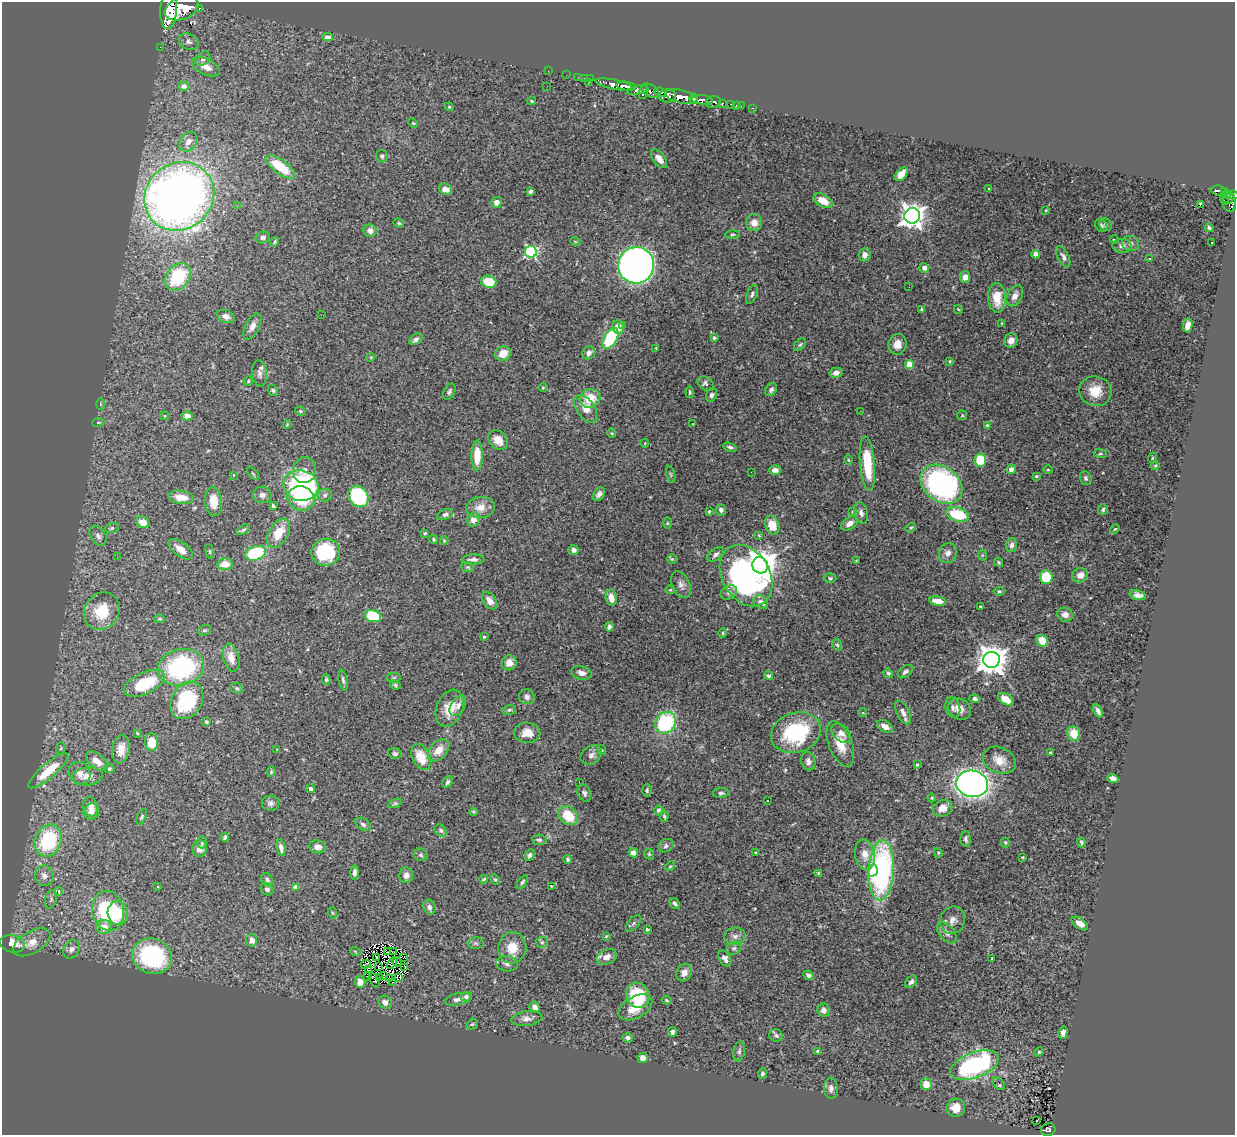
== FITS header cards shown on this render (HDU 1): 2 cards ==
NAXIS1  =                 1233
NAXIS2  =                 1133

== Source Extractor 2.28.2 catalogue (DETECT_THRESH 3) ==
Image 1233 x 1133 px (HDU 1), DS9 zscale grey, 1 PNG px = 1 image px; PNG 1237 x 1137 px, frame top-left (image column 1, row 1133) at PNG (2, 2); each listed source drawn as its Kron ellipse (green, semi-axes under 4 px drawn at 4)
Background 1.7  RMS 0.048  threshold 0.145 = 3 sigma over >= 5 px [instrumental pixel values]
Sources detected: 415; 5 with non-positive FLUX_AUTO (blend fragments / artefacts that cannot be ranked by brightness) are neither listed nor drawn; the other 410 listed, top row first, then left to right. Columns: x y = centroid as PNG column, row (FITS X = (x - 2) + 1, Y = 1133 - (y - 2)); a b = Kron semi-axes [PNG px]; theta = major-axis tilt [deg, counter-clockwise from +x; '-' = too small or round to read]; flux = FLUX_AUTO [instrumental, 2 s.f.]
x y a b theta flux
182 8 18 11 22 9700
199 8 3 3 - 150
168 10 18 8 87 8800
328 37 5 4 - 11
189 42 10 7 -28 13
160 47 2 2 - 16
203 58 8 6 39 12
206 67 15 8 -27 32
548 71 2 2 - 11
566 75 2 2 - 15
578 77 2 2 - 20
584 78 2 2 - 24
590 79 4 2 - 29
588 83 3 2 - 110
614 84 18 5 -11 2400
184 86 5 4 - 23
547 86 2 2 - 2.7
626 86 10 4 -7 2600
637 90 10 4 15 910
650 91 10 6 -32 1600
644 92 7 3 69 840
660 92 6 3 -21 550
668 96 8 6 3 1700
681 97 16 6 -14 5400
694 99 5 4 - 1100
702 100 10 4 -7 2200
532 101 4 3 - 3.7
713 102 7 5 18 570
722 104 3 3 - 310
731 104 3 3 - 79
736 105 2 2 - 14
741 106 2 2 - 19
449 107 4 4 - 3.3
752 108 3 2 - 29
413 123 5 3 - 3.5
188 142 11 8 53 22
382 156 6 6 - 7.7
659 159 11 6 -52 21
280 167 18 7 -37 100
901 174 8 5 51 39
989 188 3 2 - 2.6
445 189 7 5 -21 23
530 191 4 3 - 6.3
1219 191 7 5 -8 290
1225 192 4 3 - 250
1233 195 5 4 - 600
179 196 36 33 40 3000
1225 196 7 5 67 170
1229 199 7 2 37 390
823 201 10 6 -30 39
496 202 5 5 - 15
1229 203 9 7 -70 780
1200 205 3 2 - 170
237 206 2 2 - 24
1046 210 3 2 - 2.7
912 216 8 7 - 2800
399 223 5 4 - 4.6
754 223 8 8 - 26
1105 224 7 6 - 6.5
1101 226 7 5 -52 8.3
1209 228 4 3 - 6.4
370 231 6 6 - 17
732 235 7 3 1 4.8
263 237 7 6 - 9.2
1114 239 4 3 - 6.2
575 241 5 3 - 3
275 242 5 4 - 5.4
1130 243 8 7 - 13
1211 243 2 2 - 2.6
1122 246 9 7 -4 15
531 252 6 6 - 470
1035 254 4 4 - 29
865 255 6 6 - 18
1063 257 11 5 -63 12
1150 258 3 3 - 5.1
636 265 18 18 - 2500
924 268 5 4 - 14
178 277 15 11 51 200
965 277 6 5 - 17
489 282 8 6 -14 81
909 287 2 2 - 4
752 294 10 5 69 7.9
1015 296 11 7 61 23
997 298 15 9 -88 69
958 309 4 2 - 2.3
922 310 4 3 - 5.2
321 315 2 2 - 4.4
226 316 9 6 -23 18
1002 323 4 3 - 2.9
1188 325 7 4 80 25
252 326 14 7 62 21
622 326 3 3 - 9.8
618 327 7 6 - 23
610 338 11 6 58 230
714 338 4 3 - 6.5
416 339 7 5 35 9.2
1011 341 7 6 - 25
897 344 10 9 - 29
800 345 7 4 52 5.1
656 348 3 2 - 2.6
589 353 7 6 - 13
503 354 8 7 - 34
371 357 4 3 - 2.9
950 361 3 3 - 3.4
909 364 4 4 - 90
259 373 13 7 -85 15
836 373 6 5 - 15
248 381 5 4 - 3.5
706 383 8 6 -34 11
543 388 5 3 - 2.7
273 390 6 5 - 5.3
771 390 7 5 51 8.3
1095 391 16 15 - 65
449 392 8 5 63 7.8
690 392 6 3 -82 4.4
711 395 7 5 66 8.4
590 398 10 9 - 77
100 404 5 3 - 3.1
586 409 16 9 -56 38
300 411 5 3 - 4
860 411 3 2 - 3.7
962 415 5 5 - 3.9
165 416 4 3 - 2.8
187 416 5 4 - 26
98 422 6 3 8 3.7
693 423 3 2 - 6.1
287 424 4 3 - 2.6
987 425 3 3 - 3.9
612 433 5 3 - 2.9
498 440 11 8 -43 35
645 443 4 3 - 2
730 447 7 4 -16 7.7
1100 454 6 3 -6 3.8
477 455 15 5 89 73
1152 458 5 3 - 3.1
848 460 5 3 - 2.8
980 460 6 6 - 92
867 464 27 7 -85 140
1155 465 4 3 - 3.1
1011 469 5 4 - 17
305 470 13 11 78 28
775 470 6 4 1 18
1048 470 5 3 - 3
751 472 2 2 - 4.4
253 474 8 3 -45 3.6
671 474 8 3 -77 4.4
233 475 3 3 - 8.9
1036 476 4 3 - 4.8
1086 478 7 5 -73 6.9
942 484 23 17 -37 690
301 486 18 15 -15 590
599 494 7 5 52 12
262 495 9 8 - 14
325 495 7 6 - 8.8
359 496 11 9 -54 260
181 497 13 6 -7 40
301 498 14 12 -21 120
213 501 14 8 -85 51
273 506 4 3 - 5.6
480 507 14 10 7 36
721 510 6 5 - 11
1103 510 5 5 - 5.3
852 511 3 3 - 2.7
709 512 3 3 - 4.3
861 513 11 6 -77 14
445 514 8 5 21 8.1
957 514 12 6 -16 170
473 520 7 6 - 32
143 522 7 5 -27 36
667 523 6 4 90 3.8
850 523 9 5 33 19
772 525 10 7 -68 66
112 528 7 5 13 6.8
911 528 5 4 - 4.9
1115 529 5 4 - 4.1
243 530 8 3 30 6.6
278 533 16 9 59 74
425 533 4 4 - 3.8
759 535 3 2 - 3.2
98 536 11 7 -58 14
434 539 4 4 - 5
444 541 4 3 - 3
1011 545 7 5 75 12
181 549 14 7 -38 32
574 550 5 5 - 17
210 551 7 3 -81 4.1
326 552 14 13 - 190
255 553 11 7 18 250
948 553 10 8 64 18
716 555 10 5 39 11
982 555 5 3 - 3.3
117 557 3 2 - 5.1
473 559 11 5 2 14
672 559 5 5 - 3.6
856 561 4 2 - 2.3
999 562 5 3 - 4.3
225 564 7 6 - 42
760 565 8 8 - 5400
468 567 6 5 - 5.2
746 575 33 24 -60 940
1080 575 8 7 - 26
1046 577 7 6 - 95
830 578 6 4 -2 5.9
681 585 14 9 -67 18
670 590 5 4 - 4.2
999 591 5 4 - 4.5
729 592 9 6 32 12
1138 595 8 5 -12 15
611 598 8 5 -78 30
490 601 10 6 -53 25
938 601 8 5 -10 37
761 602 8 6 -39 19
980 606 3 2 - 2.3
102 611 19 17 53 92
1065 615 8 7 - 19
373 616 8 6 -17 150
160 619 5 4 - 4.6
609 627 4 4 - 9.6
204 630 6 5 - 5.9
723 633 5 3 - 3.4
484 637 3 3 - 5.7
1042 641 6 5 - 65
837 645 6 4 -66 4.7
231 658 14 8 -75 37
992 660 8 8 - 4800
509 663 7 7 - 28
181 667 23 18 13 430
905 672 8 5 40 10
581 673 10 6 -14 20
888 673 5 4 - 5.8
769 676 4 4 - 10
393 678 7 4 7 4.7
326 680 5 4 - 5.4
343 680 11 4 -78 9.1
144 683 22 11 24 150
395 685 5 4 - 5
237 688 6 5 - 6.6
527 697 7 7 - 13
975 699 5 4 - 8.4
1006 699 8 5 -31 52
187 700 20 15 59 220
458 706 11 6 59 14
450 708 19 13 68 57
953 708 10 7 -72 11
959 709 12 10 -32 33
509 710 7 5 14 5.7
1098 711 7 4 -63 12
903 712 13 6 -63 18
863 713 4 3 - 2.5
206 722 3 3 - 9
666 723 11 10 - 290
885 726 8 5 -34 24
137 733 3 3 - 2.8
527 733 13 10 0 37
796 733 25 20 18 280
841 733 12 7 -44 22
1074 734 7 6 - 46
151 742 9 6 -85 49
840 744 24 11 -69 59
61 748 6 4 72 4
121 749 14 8 80 32
277 749 2 2 - 2.6
438 750 13 8 48 41
602 750 5 4 - 4
1051 752 3 2 - 3.1
395 754 7 5 -23 9.5
591 755 11 8 36 17
421 757 13 8 -63 68
999 760 17 12 -24 43
97 761 13 7 -39 32
808 761 9 7 -74 14
917 764 3 3 - 4.4
109 769 5 4 - 6.3
48 771 25 7 40 93
271 772 5 3 - 3.6
80 773 12 10 -55 24
87 776 15 9 4 29
1113 778 5 4 - 22
448 782 6 4 62 8.1
579 782 3 2 - 4.5
972 784 16 13 -12 2200
311 789 4 4 - 13
647 790 6 4 90 6.3
584 793 9 6 -64 9.5
721 793 8 5 4 7.1
932 798 4 3 - 2.8
768 800 3 2 - 3.8
271 803 9 7 -1 11
395 803 7 3 23 4.7
91 807 10 7 -78 21
943 808 10 8 26 29
659 810 5 4 - 17
91 812 8 7 - 19
473 812 4 3 - 3.5
568 816 11 8 -42 88
664 816 6 4 -79 4.7
142 817 8 4 61 5.1
363 824 8 5 -33 9
441 830 7 5 -46 7
225 837 4 3 - 6.5
966 839 8 5 -89 9.4
48 840 16 13 69 250
539 840 7 5 -3 6.4
202 842 6 4 -89 6
1005 842 5 3 - 3.9
1081 842 5 4 - 5
666 846 8 6 32 9.2
318 847 8 6 -8 20
281 848 8 4 -78 13
200 849 8 7 - 23
633 853 5 4 - 15
756 853 3 3 - 3
938 853 5 3 - 3.8
649 854 6 4 -45 4.6
421 855 7 6 - 7.6
530 855 6 4 59 9.6
865 855 15 10 -79 34
1022 857 3 2 - 2.5
568 859 4 3 - 6.7
670 866 5 4 - 4.2
881 870 30 13 87 660
873 871 6 5 - 56
354 872 7 4 88 11
818 873 4 4 - 3.4
406 875 8 7 - 20
44 876 10 9 - 23
484 879 4 3 - 3.8
495 879 5 4 - 4.6
267 880 7 5 -56 9.3
522 882 8 4 56 6.1
157 886 3 3 - 8
551 886 3 2 - 2.6
296 887 4 4 - 27
267 889 7 5 -36 9.6
58 892 4 2 - 42
51 899 9 5 75 9
675 904 6 4 -51 6.8
429 907 8 6 -65 14
108 911 20 16 -77 330
118 913 12 10 -78 87
333 913 5 3 - 3.9
953 920 14 12 71 25
633 923 10 5 49 7.9
1080 923 9 5 -35 19
104 927 8 7 - 34
647 929 4 3 - 4
947 933 12 7 -49 15
606 936 4 3 - 3.1
735 936 11 8 3 16
252 940 6 5 - 22
32 942 20 11 30 45
542 942 6 5 - 8.1
475 943 8 6 -2 7.5
12 944 12 8 -13 59
512 948 16 14 80 60
734 948 8 6 29 8.9
71 949 10 7 58 16
355 951 5 3 - 2.7
388 952 3 2 - 2.8
393 952 3 2 - 1.7
152 956 20 17 -18 380
376 957 2 2 - 2.5
606 957 10 7 25 25
404 958 3 2 - 2.8
725 958 9 5 -59 13
991 958 3 2 - 2.9
397 962 5 2 - 2.3
392 963 7 2 51 3.6
366 964 5 2 - 0.8
507 964 11 7 -9 14
378 966 2 2 - 4
405 968 2 2 - 5.5
368 970 2 2 - 1.1
684 973 9 7 59 19
383 975 2 2 - 2.8
809 975 5 4 - 11
367 976 3 2 - 3.1
380 977 4 2 - 4.4
399 977 3 3 - 280
389 978 4 2 - 4.2
374 980 8 3 -66 1
360 982 6 5 - 22
392 982 2 2 - 6
911 982 7 5 47 9.5
638 995 13 11 -66 160
466 997 5 5 - 7.9
458 999 13 5 12 13
667 1000 5 4 - 3.8
385 1002 7 6 - 16
535 1007 5 5 - 18
635 1007 18 10 29 58
823 1010 7 6 - 15
527 1018 16 7 8 19
472 1024 6 5 - 4.9
672 1032 5 4 - 11
1063 1033 6 4 75 13
776 1035 7 6 - 8.6
628 1038 5 4 - 9.3
739 1051 10 5 79 9.1
818 1051 4 3 - 7.1
1039 1052 5 4 - 3.9
643 1058 5 5 - 22
975 1065 25 12 21 580
762 1074 5 4 - 9.3
926 1084 6 5 - 46
999 1084 7 5 -45 11
831 1088 10 7 -87 14
956 1108 9 9 - 43
1037 1120 3 2 - 3.9
1048 1130 7 6 - 150
At the frame edge (FLAGS 8, measured only in part): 2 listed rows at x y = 168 10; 1233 195
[5 non-positive-flux detections neither listed nor drawn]